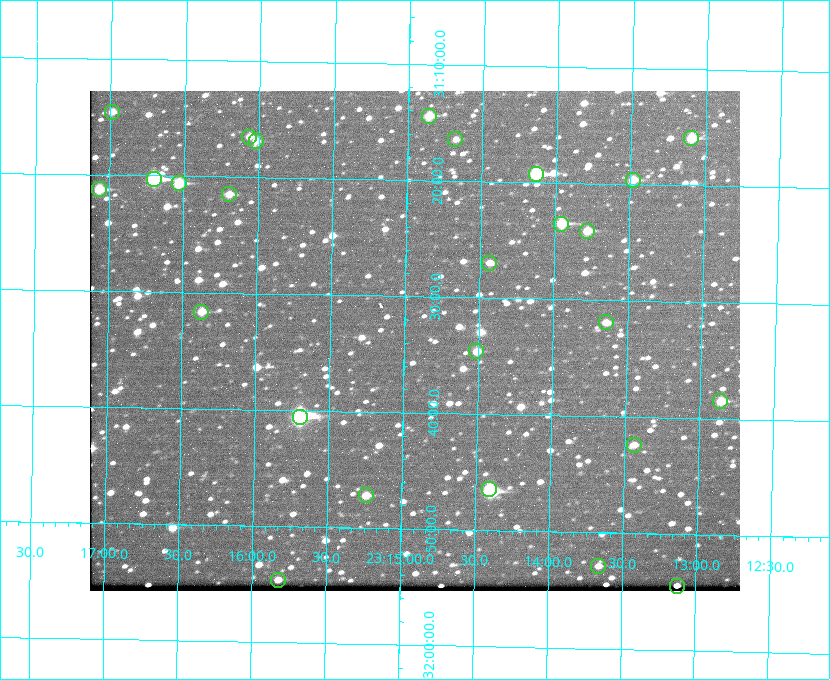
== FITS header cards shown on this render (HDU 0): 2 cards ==
NAXIS1  =                  650 / Width of table row in bytes
NAXIS2  =                  500 / Number of rows in table

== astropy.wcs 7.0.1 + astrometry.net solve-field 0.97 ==
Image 650 x 500 px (HDU 0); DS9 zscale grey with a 90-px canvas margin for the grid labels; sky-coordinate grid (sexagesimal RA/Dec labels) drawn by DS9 from the SOLVED WCS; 26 Tycho-2 reference stars matched to detected sources circled (green)
Header WCS: none
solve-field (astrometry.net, Tycho-2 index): SOLVED blind (the file carries no WCS)
Solved WCS: RA---TAN-SIP/DEC--TAN-SIP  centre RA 23:14:56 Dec +31:34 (348.73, +31.56 deg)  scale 5.17 arcsec/px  FOV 56.0' x 43.0'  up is +179 deg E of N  parity flipped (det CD > 0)
(file carries no celestial WCS; the grid is the blind solution)
Tycho-2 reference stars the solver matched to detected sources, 26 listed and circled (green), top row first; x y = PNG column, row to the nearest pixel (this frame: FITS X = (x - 90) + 1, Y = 500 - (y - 91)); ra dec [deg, ICRS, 3 dp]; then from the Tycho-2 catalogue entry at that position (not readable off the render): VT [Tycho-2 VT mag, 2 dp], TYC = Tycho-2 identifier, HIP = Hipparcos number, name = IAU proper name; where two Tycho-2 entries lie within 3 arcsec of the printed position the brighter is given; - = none
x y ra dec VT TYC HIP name
112 112 349.247 +31.243 11.65 2752-184-1 - -
429 116 348.716 +31.241 10.71 2751-1879-1 - -
249 137 349.017 +31.275 11.37 2752-138-1 - -
691 138 348.274 +31.265 10.04 2751-1349-1 - -
455 139 348.670 +31.274 11.52 2751-699-1 - -
256 141 349.005 +31.281 11.69 2752-129-1 - -
536 174 348.533 +31.321 8.95 2751-241-1 - -
154 179 349.176 +31.338 8.87 2752-38-1 - -
633 180 348.371 +31.327 10.64 2751-1121-1 - -
179 183 349.134 +31.344 10.32 2752-30-1 - -
99 189 349.268 +31.354 10.15 2752-13-1 - -
229 194 349.049 +31.358 11.45 2752-14-1 - -
561 224 348.489 +31.392 10.19 2751-871-1 - -
587 231 348.446 +31.401 10.83 2751-661-1 - -
489 263 348.609 +31.450 11.66 2751-603-1 - -
201 312 349.092 +31.527 11.51 2752-227-1 - -
606 322 348.411 +31.532 11.57 2751-1753-1 - -
476 351 348.628 +31.577 11.53 2751-2055-1 - -
720 401 348.216 +31.641 10.50 2751-2059-1 - -
300 417 348.924 +31.676 7.66 2752-472-1 114838 -
634 445 348.359 +31.706 12.06 2751-1215-1 - -
489 489 348.603 +31.774 10.34 2751-877-1 - -
366 495 348.810 +31.787 10.96 2752-75-1 - -
598 566 348.416 +31.882 12.05 2755-227-1 - -
278 580 348.957 +31.910 11.45 2756-107-1 - -
677 586 348.282 +31.908 11.42 2755-221-1 - -